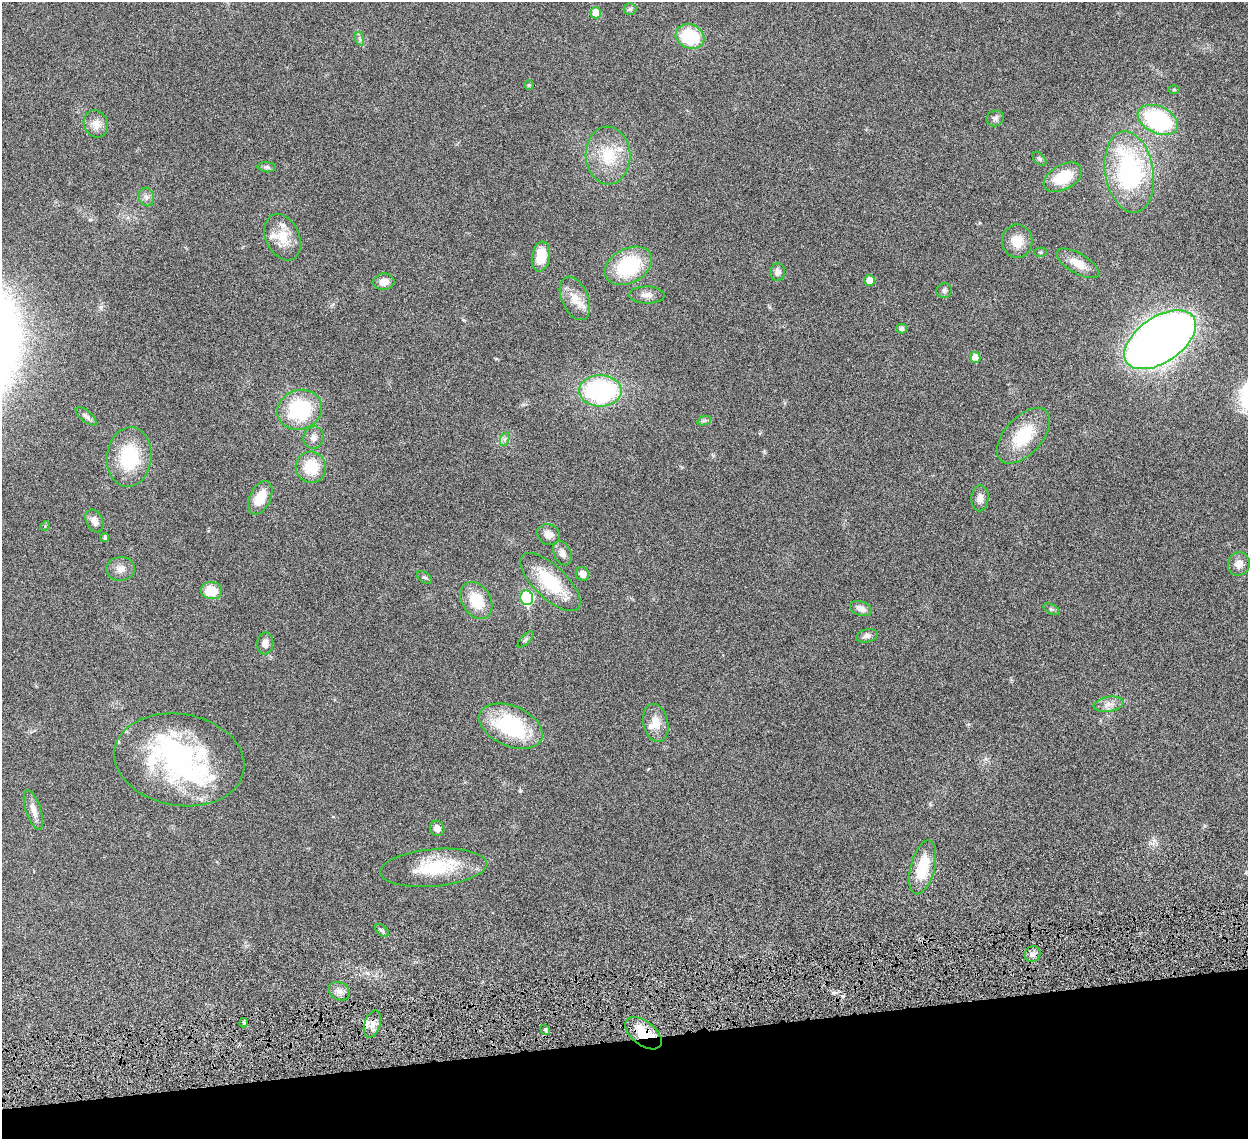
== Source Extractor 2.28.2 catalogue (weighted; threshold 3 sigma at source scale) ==
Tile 14 of 4 x 4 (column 2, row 4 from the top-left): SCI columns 1334-2579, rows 358-1494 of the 5157 x 5153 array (HDU 1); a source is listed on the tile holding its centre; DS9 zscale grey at full resolution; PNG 1250 x 1141 px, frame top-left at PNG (2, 2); each listed source drawn as its Kron ellipse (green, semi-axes under 4 px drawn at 4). Shown black and unused: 9% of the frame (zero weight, under 6 of 12 exposures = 7% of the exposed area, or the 3 px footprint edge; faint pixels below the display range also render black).
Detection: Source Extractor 2.28.2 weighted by HDU 2 'WHT'; one run over the whole footprint, this tile lists its part. Background 0.0352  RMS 0.0025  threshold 0.0103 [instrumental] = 3 sigma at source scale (4.09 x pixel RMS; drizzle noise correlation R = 1.36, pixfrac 0.8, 0.05/0.05 arcsec/px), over >= 5 px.
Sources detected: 82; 1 inside a brighter object's white glare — neither listed nor drawn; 7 inside a brighter listed object's ellipse — not listed separately; the other 74 listed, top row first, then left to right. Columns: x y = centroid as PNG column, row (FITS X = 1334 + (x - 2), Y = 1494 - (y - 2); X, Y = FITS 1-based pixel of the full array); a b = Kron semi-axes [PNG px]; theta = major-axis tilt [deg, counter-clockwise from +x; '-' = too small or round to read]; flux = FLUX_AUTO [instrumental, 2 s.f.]
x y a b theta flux
630 9 6 6 - 0.46
596 13 5 5 - 4
690 36 15 12 -24 11
360 39 7 4 -71 0.42
529 85 5 5 - 0.29
1174 90 6 4 -1 0.26
995 118 9 7 23 0.72
1158 120 21 13 -25 26
96 124 14 12 -63 2.1
608 155 29 22 -87 8.1
1039 159 8 5 -45 0.43
267 167 9 5 -6 0.56
1129 172 41 24 -80 31
1063 177 21 12 29 7
146 197 9 7 -75 0.89
283 237 24 16 -65 4.5
1017 241 16 15 - 3.5
1041 252 6 4 -1 0.31
541 257 15 9 80 5.4
1078 263 24 10 -30 2.8
628 266 25 17 29 16
778 272 9 7 85 1.3
870 280 5 5 - 2.4
384 282 10 8 7 1.9
944 291 8 7 - 0.63
647 295 17 8 -1 1.5
575 298 23 13 -66 3.3
902 329 5 5 - 0.69
1160 340 40 22 34 240
975 358 5 5 - 2.8
600 391 21 15 1 30
300 410 23 19 20 17
86 416 12 5 -40 0.81
704 421 7 4 18 0.43
1023 436 33 18 48 9.8
314 438 11 10 - 1.2
505 439 7 4 71 0.49
129 457 30 22 84 14
311 467 15 15 - 7
260 498 18 10 65 4.3
980 498 13 8 85 1.3
94 521 12 8 -63 1.4
45 526 5 4 - 0.22
549 535 12 10 -24 1.8
105 538 4 4 - 0.44
562 553 13 8 -65 1.3
1239 564 12 11 - 1.7
121 569 14 12 3 1.7
582 574 7 6 - 1.3
424 577 8 5 -34 0.45
550 582 38 16 -43 11
212 591 10 8 -8 5.7
527 598 7 6 - 18
476 600 20 14 -59 6.5
861 609 11 7 -21 1.4
1051 609 9 5 -26 0.45
867 636 11 6 14 0.96
526 639 10 4 45 0.44
265 643 11 8 83 1.4
1108 704 15 7 10 1.5
656 723 19 12 -76 3.1
511 726 33 20 -24 19
179 760 66 46 -10 42
33 810 21 7 -71 2
437 828 8 7 - 1.4
923 867 27 12 76 7.4
433 868 53 18 5 13
382 930 8 5 -43 0.47
1033 954 8 7 - 0.99
339 991 11 8 -29 1.3
244 1023 5 4 - 0.37
372 1024 14 8 72 1.6
545 1030 5 4 - 0.4
643 1033 21 12 -38 7.4
Overlapping masked pixels (flux is a lower limit): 1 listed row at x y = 643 1033
Unlisted compact peaks at least as high as the median listed source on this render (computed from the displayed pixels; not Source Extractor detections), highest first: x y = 101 307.